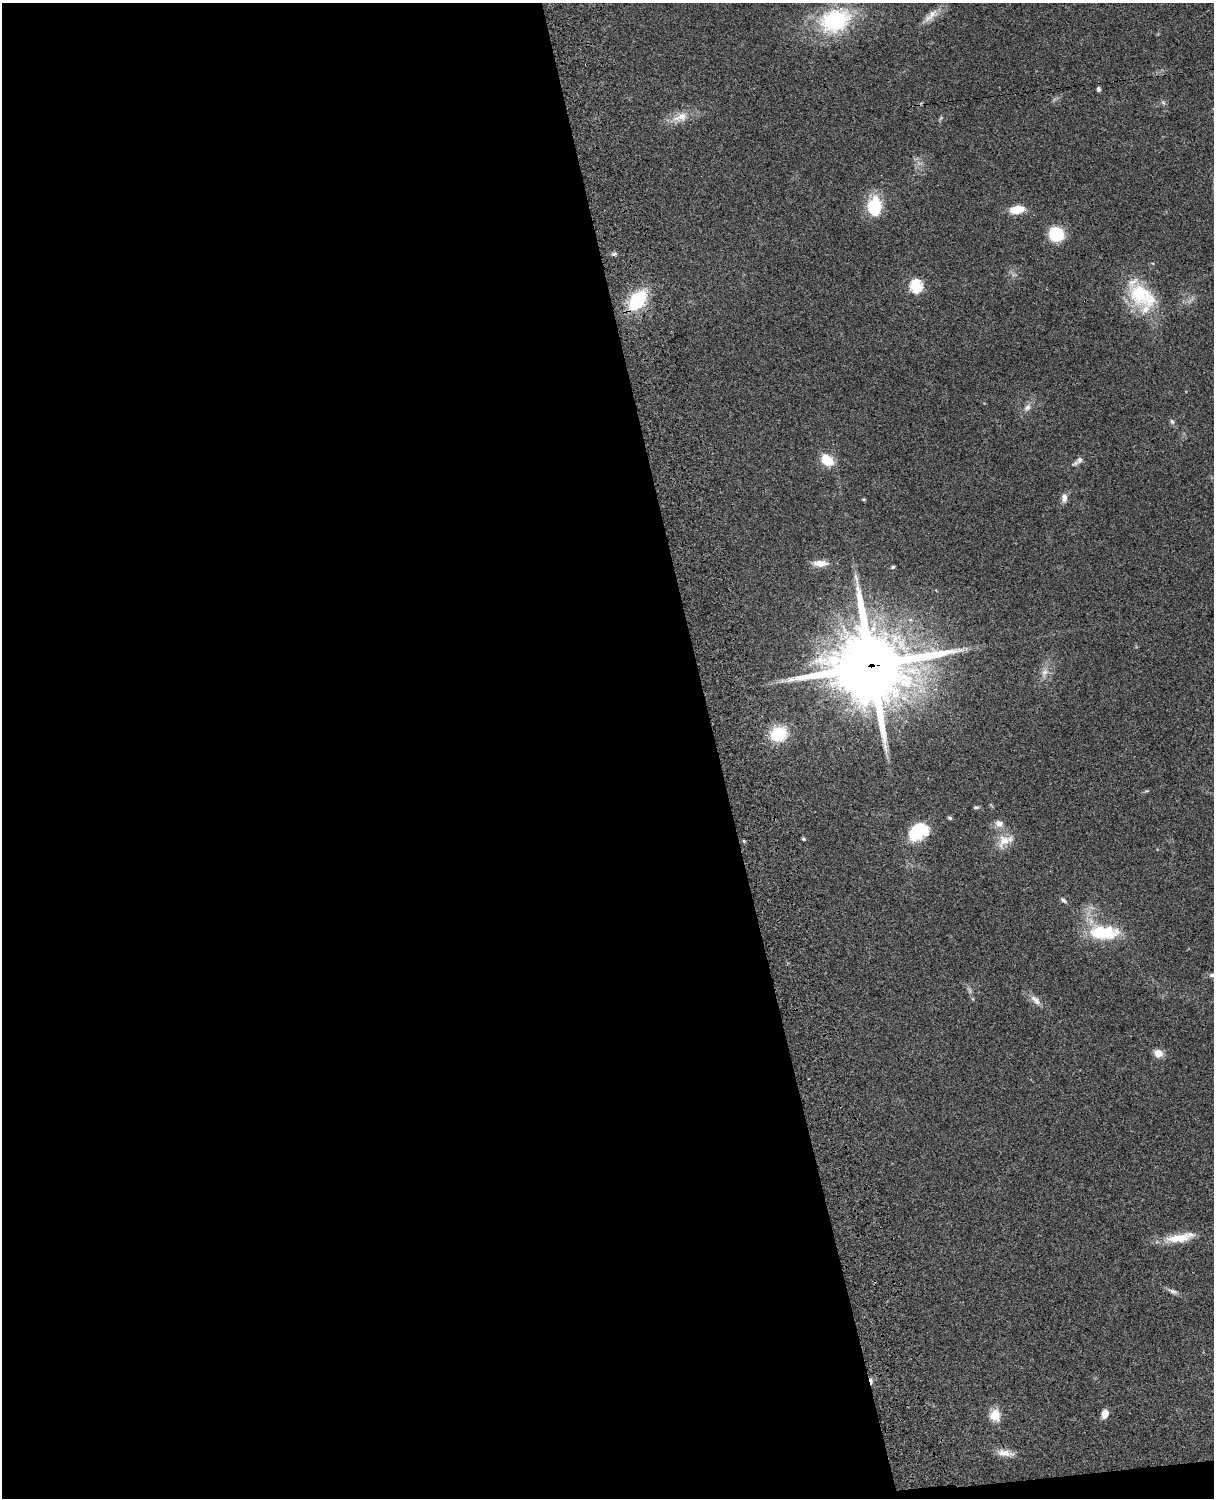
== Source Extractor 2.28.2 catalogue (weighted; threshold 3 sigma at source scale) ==
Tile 9 of 4 x 3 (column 1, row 3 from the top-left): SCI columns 121-1332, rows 277-1772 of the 5088 x 4927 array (HDU 1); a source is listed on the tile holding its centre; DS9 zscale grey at full resolution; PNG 1216 x 1500 px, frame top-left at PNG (2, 3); no overlay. Shown black and unused: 60% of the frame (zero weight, under 3 of 4 exposures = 6% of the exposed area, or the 3 px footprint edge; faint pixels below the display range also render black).
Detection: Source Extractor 2.28.2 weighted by HDU 2 'WHT'; one run over the whole footprint, this tile lists its part. Background 0.0771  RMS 0.0058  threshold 0.0259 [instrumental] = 3 sigma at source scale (4.5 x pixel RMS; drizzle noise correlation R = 1.50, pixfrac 1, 0.05/0.05 arcsec/px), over >= 5 px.
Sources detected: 43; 1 cosmic-ray / hot-pixel residue — not listed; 1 inside a brighter listed object's ellipse — not listed separately; the other 41 listed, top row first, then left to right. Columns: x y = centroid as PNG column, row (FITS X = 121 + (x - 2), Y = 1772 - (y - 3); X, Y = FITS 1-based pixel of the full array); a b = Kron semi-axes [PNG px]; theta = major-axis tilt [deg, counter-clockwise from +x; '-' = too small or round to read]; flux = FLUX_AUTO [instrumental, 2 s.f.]
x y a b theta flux
930 16 25 8 44 5.6
835 21 29 21 20 60
1099 89 4 3 - 1.6
1163 102 6 4 -20 0.91
680 117 25 12 18 8.9
874 206 21 15 84 23
1017 210 15 8 7 10
1056 234 14 13 - 20
614 254 8 5 10 1.2
916 286 6 6 - 67
1141 295 40 25 -36 34
637 300 26 15 51 30
1027 407 12 8 49 3
1172 421 8 5 -62 1.3
827 460 13 9 -39 14
1079 460 10 8 46 2.3
1064 498 11 7 89 3.1
864 499 5 3 - 0.52
820 563 17 8 -1 5.9
893 567 5 4 - 0.81
871 666 28 26 3 4400
1044 673 14 8 68 4.1
778 734 17 15 22 21
976 807 8 4 -4 0.93
950 818 5 4 - 1
999 824 12 9 -25 3.5
918 831 22 16 35 23
803 839 5 4 - 0.72
744 841 4 4 - 0.67
1004 841 21 14 54 8.8
1063 900 9 5 -37 1.6
1103 932 33 15 -2 31
1212 975 8 5 1 1.4
973 999 6 3 -70 0.63
1035 1000 17 8 -44 3.9
1158 1053 9 8 - 5.4
1180 1238 41 11 11 13
1172 1291 14 6 -20 2.1
1105 1414 9 6 76 4.9
995 1415 13 11 87 8.8
1005 1453 24 8 -8 5.7
Overlapping masked pixels (flux is a lower limit): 1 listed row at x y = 871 666
Isophote crosses this tile's border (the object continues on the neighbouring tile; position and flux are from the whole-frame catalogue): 1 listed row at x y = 1212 975